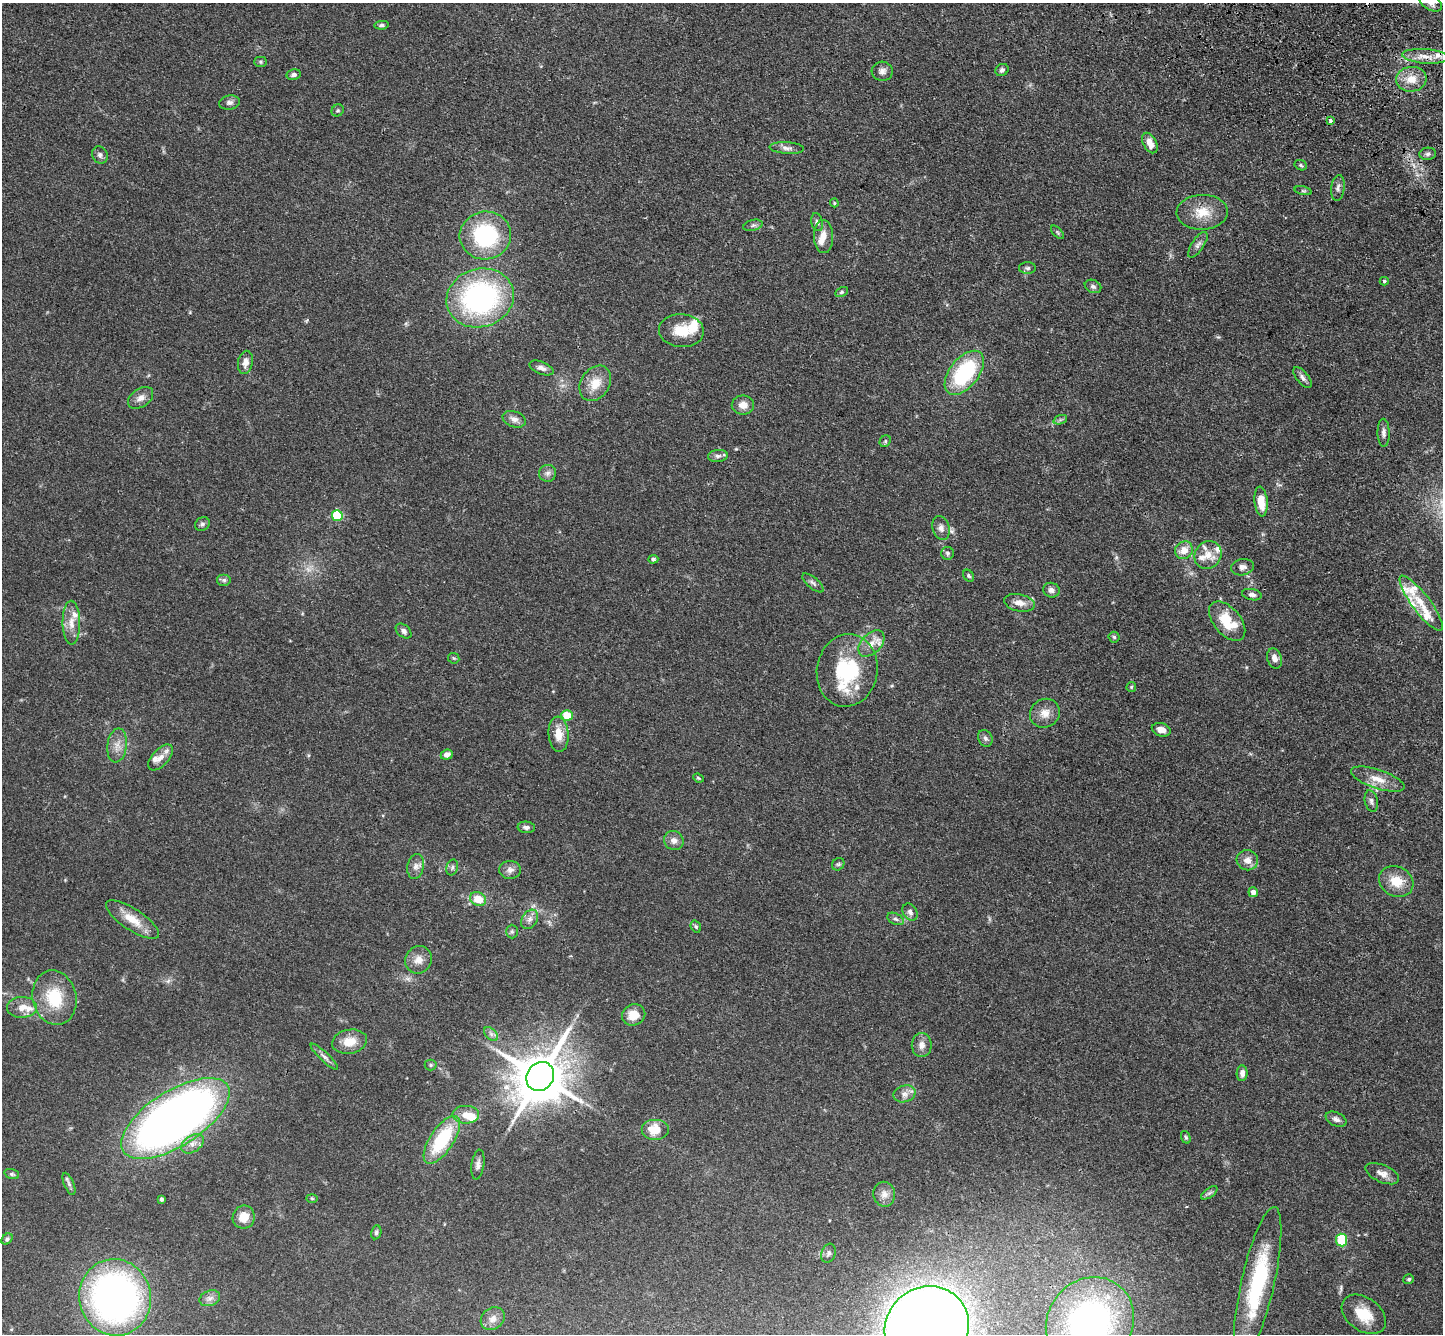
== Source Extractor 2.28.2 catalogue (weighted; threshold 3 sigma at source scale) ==
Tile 10 of 4 x 4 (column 2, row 3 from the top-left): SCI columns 1509-2949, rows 1722-3053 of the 5900 x 5969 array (HDU 1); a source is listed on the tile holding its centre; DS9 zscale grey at full resolution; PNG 1445 x 1336 px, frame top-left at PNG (2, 3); each listed source drawn as its Kron ellipse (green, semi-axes under 4 px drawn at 4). Shown black and unused: <1% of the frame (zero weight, under 3 of 4 exposures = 6% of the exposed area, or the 3 px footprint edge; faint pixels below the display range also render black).
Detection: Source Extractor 2.28.2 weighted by HDU 2 'WHT'; one run over the whole footprint, this tile lists its part. Background 0.0549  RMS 0.0056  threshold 0.0252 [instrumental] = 3 sigma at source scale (4.5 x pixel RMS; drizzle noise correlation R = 1.50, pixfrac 1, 0.05/0.05 arcsec/px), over >= 5 px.
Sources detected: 154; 1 too faint to see at this stretch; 1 inside a brighter object's white glare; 1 cosmic-ray / hot-pixel residue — neither listed nor drawn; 14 inside a brighter listed object's ellipse — not listed separately; the other 137 listed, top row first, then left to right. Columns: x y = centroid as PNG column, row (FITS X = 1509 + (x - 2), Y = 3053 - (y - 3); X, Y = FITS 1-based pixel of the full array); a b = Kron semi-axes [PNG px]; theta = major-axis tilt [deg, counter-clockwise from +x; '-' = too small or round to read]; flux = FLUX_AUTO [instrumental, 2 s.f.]
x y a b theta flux
1431 3 12 7 -30 2.7
382 25 7 4 5 1.1
1425 56 23 7 -4 6.7
261 62 6 5 - 0.85
1002 70 7 5 36 1.5
882 71 10 9 - 2.8
294 75 7 5 13 1.7
1411 79 15 12 5 8.3
229 103 10 7 11 2.1
338 110 6 5 - 0.96
1330 120 3 3 - 2.1
1150 143 11 6 -63 4.4
787 148 17 5 -4 2.7
1428 154 8 6 4 1.4
100 155 9 7 -64 1.7
1301 165 6 5 - 0.97
1338 188 13 6 83 2.2
1303 191 9 3 -12 0.86
834 203 4 3 - 0.61
1202 212 25 17 2 12
817 222 9 6 -74 1.5
753 225 10 5 14 1.5
1057 232 8 4 -46 0.84
485 235 26 24 7 50
823 237 16 9 -88 5.8
1198 245 15 6 56 2.4
1027 268 8 5 0 1.3
1384 281 4 4 - 0.83
1093 286 8 6 -24 1.5
842 292 7 4 27 0.94
480 298 34 29 17 110
681 331 22 16 -4 12
245 362 12 7 78 3.6
541 368 13 6 -22 2.5
964 373 25 14 52 48
1302 377 13 6 -51 2.1
595 383 19 14 57 9.8
141 398 14 9 35 3.7
743 405 11 9 1 4.4
514 419 12 8 -19 2.9
1060 420 7 4 19 1.1
1384 433 14 6 -89 2.4
885 441 6 5 - 0.96
718 456 10 6 6 1.8
548 473 8 8 - 2.2
1261 501 15 6 -84 9
337 516 5 5 - 28
202 524 8 6 34 1.4
941 528 12 8 -75 2.8
1184 550 9 8 - 6.3
947 553 6 6 - 1.3
1208 555 14 13 - 6.9
653 559 5 4 - 0.98
1242 567 11 8 11 2.7
969 576 6 5 - 0.88
224 580 7 6 - 1.3
813 583 13 5 -40 1.7
1051 590 8 7 - 2.3
1252 595 10 5 -11 2
1019 603 15 8 -12 4.6
1421 603 34 9 -53 10
1227 621 23 13 -50 17
71 623 22 9 -90 6.3
404 631 9 6 -40 1.9
1114 637 5 5 - 0.96
871 643 15 10 45 5.8
454 658 6 5 - 0.77
1275 659 10 7 -75 3.4
847 670 36 30 80 44
1131 687 5 5 - 0.73
1045 713 15 14 - 5.9
567 715 6 5 - 13
1161 730 9 6 -17 3.9
558 734 18 10 -86 7.9
985 738 9 7 -63 1.7
117 745 17 9 82 5.3
447 755 6 5 - 2.5
161 757 16 8 48 4.4
698 778 5 4 - 0.67
1378 779 28 9 -18 8.2
1371 801 11 6 -77 2
526 827 8 5 -6 1.6
674 840 10 9 - 3.2
1247 860 11 10 - 4.6
838 864 7 5 42 1
416 866 12 8 79 3
452 868 8 5 74 1.6
510 870 11 9 -1 2.8
1396 881 18 15 -28 11
1253 892 5 5 - 2.8
478 899 8 6 -25 10
910 912 9 7 -58 2
132 919 31 10 -33 10
530 919 10 7 57 2.7
895 919 9 5 -27 1.4
696 927 6 5 - 0.81
512 932 7 6 - 1.1
418 960 14 13 - 5
54 998 27 22 -78 22
22 1007 15 10 1 5.8
634 1015 12 10 21 7.8
491 1034 8 5 -45 1.7
349 1042 17 12 11 8.2
922 1045 12 10 90 3.5
324 1057 18 4 -43 2.4
431 1065 6 5 - 0.9
1242 1073 8 5 89 2.4
540 1076 15 13 57 2700
904 1094 11 8 16 3.2
466 1115 13 9 0 5.9
175 1118 62 27 32 410
1336 1119 11 7 -24 2.3
655 1129 14 10 0 10
1186 1137 6 4 -69 0.9
442 1140 27 11 56 35
192 1144 12 8 35 3.8
478 1165 15 6 82 2.4
12 1174 7 5 -19 1.1
1382 1174 18 8 -23 4.2
69 1184 12 5 -68 1.7
1209 1193 9 4 35 1.5
884 1194 12 11 - 4.3
312 1198 6 4 -2 0.67
161 1199 4 3 - 0.96
244 1217 11 11 - 7.3
376 1232 7 5 80 1.2
7 1239 6 5 - 1.2
1342 1240 6 5 - 20
828 1253 10 7 70 1.8
1409 1279 5 5 - 0.88
1258 1283 78 16 77 58
115 1297 38 35 -76 230
210 1298 11 7 19 2.6
1364 1314 24 16 -36 13
493 1319 13 10 37 4
1090 1322 47 42 53 170
927 1327 43 40 34 970
Overlapping masked pixels (flux is a lower limit): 1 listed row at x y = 540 1076
Isophote crosses this tile's border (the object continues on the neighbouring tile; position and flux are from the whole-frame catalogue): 3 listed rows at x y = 1431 3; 1090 1322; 927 1327